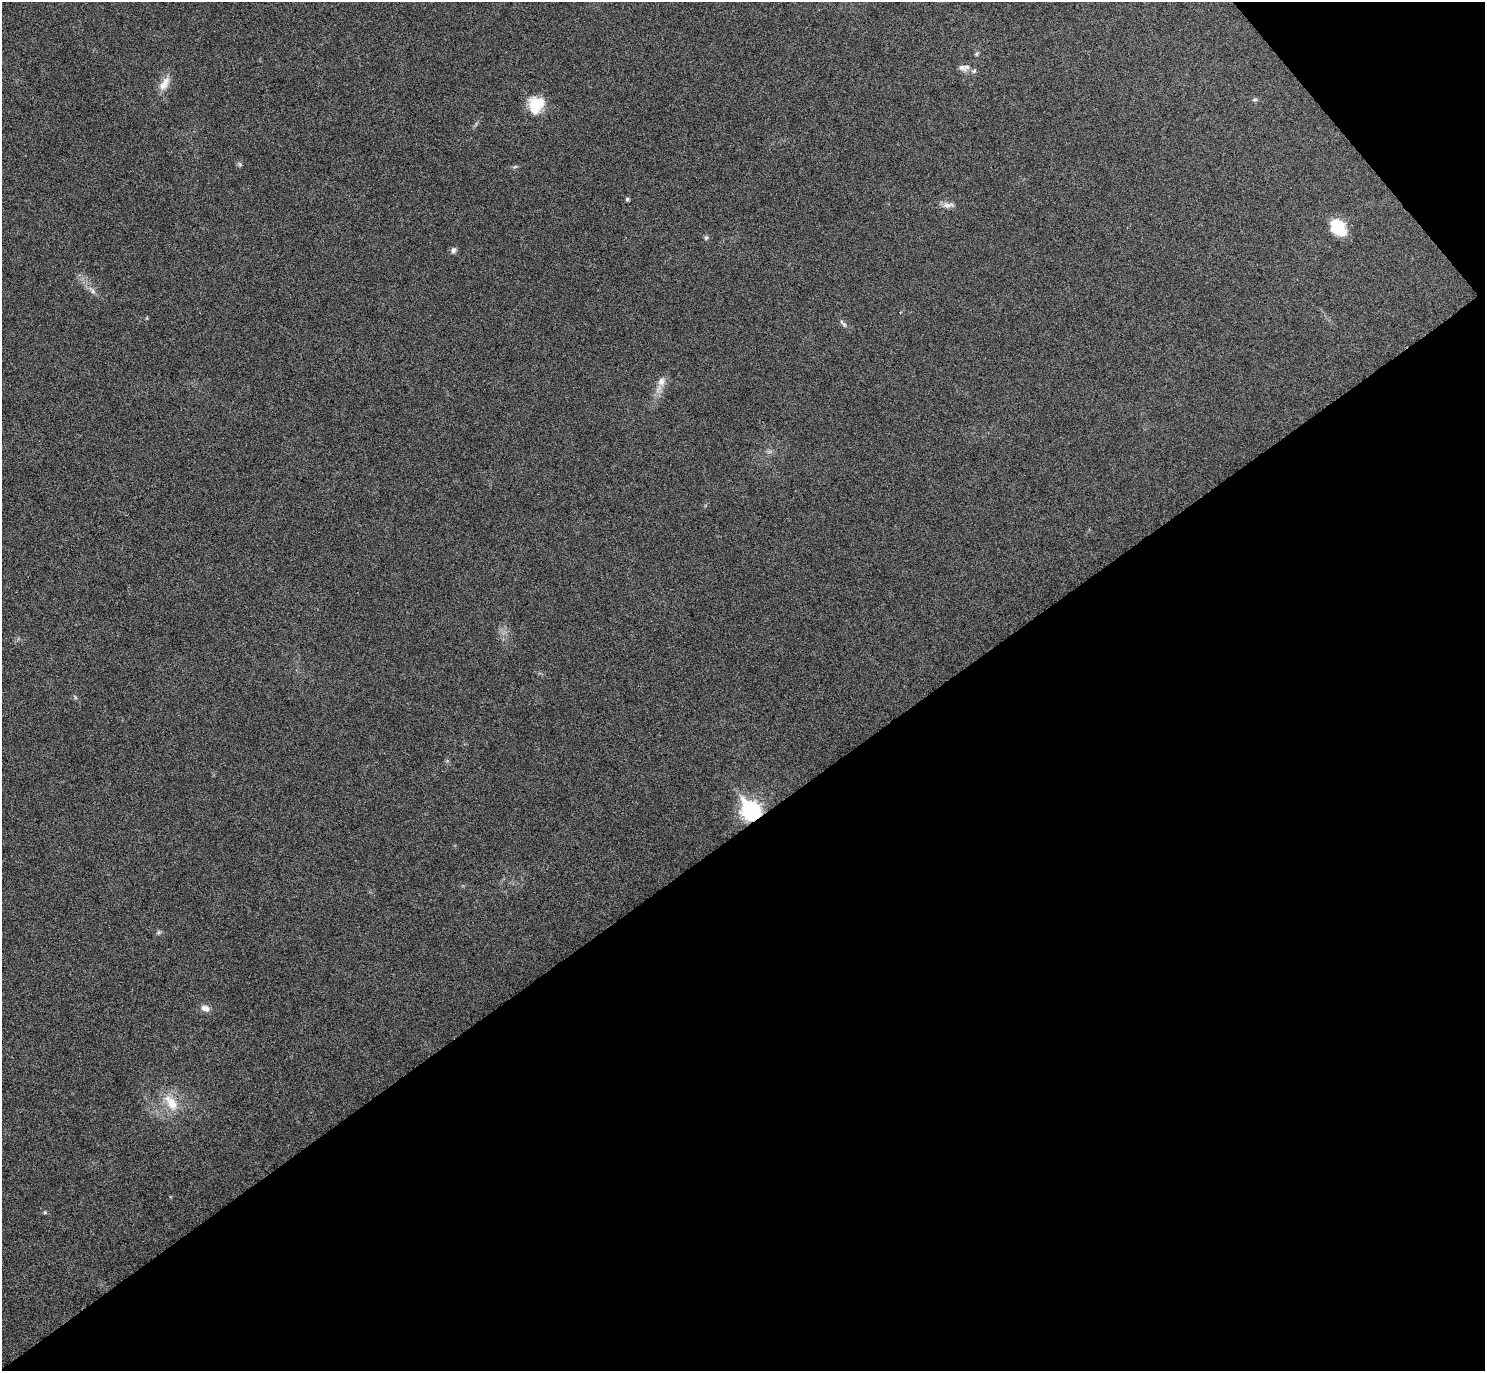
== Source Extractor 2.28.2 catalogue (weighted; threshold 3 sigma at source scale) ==
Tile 12 of 4 x 4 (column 4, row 3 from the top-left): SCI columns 4472-5954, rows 1545-2913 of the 5961 x 5953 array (HDU 1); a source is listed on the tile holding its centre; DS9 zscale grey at full resolution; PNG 1487 x 1373 px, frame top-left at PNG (2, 2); no overlay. Shown black and unused: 41% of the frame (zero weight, under 5 of 9 exposures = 2% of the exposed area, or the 3 px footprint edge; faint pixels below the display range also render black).
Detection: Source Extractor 2.28.2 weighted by HDU 2 'WHT'; one run over the whole footprint, this tile lists its part. Background 0.0516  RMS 0.0041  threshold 0.0167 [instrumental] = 3 sigma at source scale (4.09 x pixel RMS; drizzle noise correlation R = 1.36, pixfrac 0.8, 0.05/0.05 arcsec/px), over >= 5 px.
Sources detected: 18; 1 inside a brighter listed object's ellipse — not listed separately; the other 17 listed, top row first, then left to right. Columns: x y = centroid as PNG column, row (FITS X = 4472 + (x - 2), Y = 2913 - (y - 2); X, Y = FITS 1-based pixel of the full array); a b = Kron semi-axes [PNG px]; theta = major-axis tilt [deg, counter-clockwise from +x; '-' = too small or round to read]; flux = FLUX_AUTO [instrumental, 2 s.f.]
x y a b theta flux
976 54 6 4 89 0.55
962 67 15 7 -31 1.9
164 84 22 10 61 4
1255 100 7 3 9 0.55
536 105 18 15 74 11
627 199 4 4 - 0.78
948 205 18 7 3 2
1338 228 20 14 -49 10
706 238 6 5 - 0.59
453 250 8 6 68 1.1
92 291 14 5 -52 1.7
844 325 9 5 -65 0.87
661 381 12 10 69 2.8
751 811 9 8 - 150
205 1008 11 8 -19 2.2
171 1103 27 13 -55 7.8
45 1212 5 4 - 0.41
Overlapping masked pixels (flux is a lower limit): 1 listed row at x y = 751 811